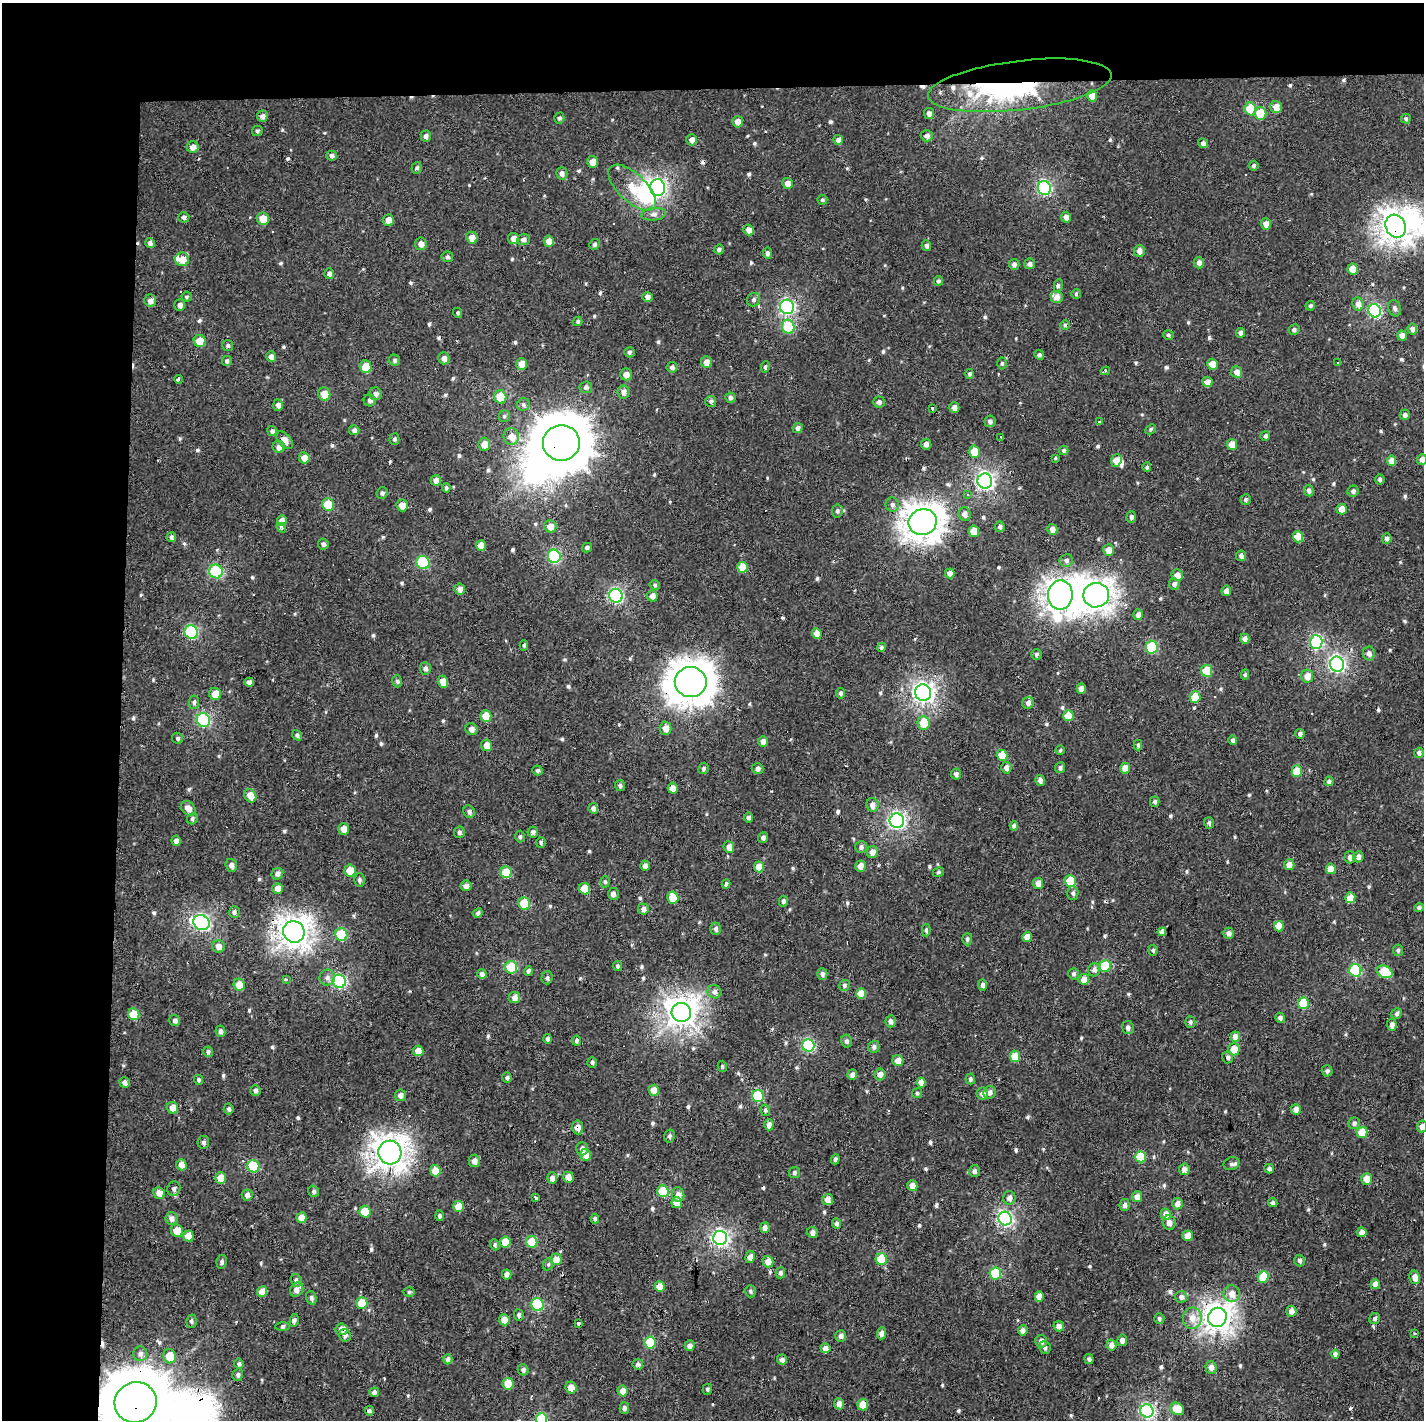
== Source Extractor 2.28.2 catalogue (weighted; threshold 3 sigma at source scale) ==
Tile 1 of 3 x 3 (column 1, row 1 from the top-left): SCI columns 5-1426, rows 2971-4388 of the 4271 x 4523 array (HDU 1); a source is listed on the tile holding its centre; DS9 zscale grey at full resolution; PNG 1426 x 1422 px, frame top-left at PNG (2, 3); each listed source drawn as its Kron ellipse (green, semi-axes under 4 px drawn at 4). Shown black and unused: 14% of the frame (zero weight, under 2 of 3 exposures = <1% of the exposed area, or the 3 px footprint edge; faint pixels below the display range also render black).
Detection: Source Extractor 2.28.2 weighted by HDU 2 'WHT'; one run over the whole footprint, this tile lists its part. Background 7.19e-04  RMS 0.0035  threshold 0.0158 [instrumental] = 3 sigma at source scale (4.5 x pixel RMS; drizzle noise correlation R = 1.50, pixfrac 1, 0.0396/0.0396 arcsec/px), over >= 5 px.
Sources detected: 663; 7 inside a brighter object's white glare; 12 cosmic-ray / hot-pixel residue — neither listed nor drawn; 6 inside a brighter listed object's ellipse — not listed separately; of the other 638, all 500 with FLUX_AUTO >= 0.586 (the completeness limit of this list) listed and drawn (138 fainter detections not listed), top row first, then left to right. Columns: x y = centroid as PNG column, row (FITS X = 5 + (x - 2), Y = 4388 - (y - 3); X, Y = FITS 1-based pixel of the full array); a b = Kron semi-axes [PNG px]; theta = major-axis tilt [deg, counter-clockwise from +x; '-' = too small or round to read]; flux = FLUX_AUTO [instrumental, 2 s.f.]
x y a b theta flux
1020 85 92 24 7 67
1092 96 6 5 - 4.4
1276 107 6 5 - 3.3
1250 109 6 6 - 13
929 113 5 5 - 1.5
1260 113 6 6 - 9.1
262 116 5 5 - 1.5
559 118 5 5 - 0.79
1406 119 5 5 - 0.7
738 122 6 5 - 2.6
257 131 5 5 - 0.72
426 136 5 5 - 1.3
927 136 6 5 - 1.6
692 140 5 5 - 2.3
838 140 5 5 - 1.5
1203 143 5 4 - 1.2
193 147 6 6 - 2
332 155 5 5 - 1.2
593 162 6 5 - 3.2
1254 166 5 4 - 0.78
417 168 6 5 - 0.75
562 173 6 5 - 1.5
787 183 5 5 - 2.2
632 188 30 14 -43 9.5
658 188 8 7 - 68
1044 188 7 6 - 50
822 200 5 4 - 0.63
654 214 12 6 5 1.6
184 217 5 5 - 0.94
1066 217 5 5 - 1.7
263 219 6 6 - 5.1
388 220 6 5 - 3.1
1266 224 6 5 - 2.6
1396 226 12 10 -64 330
749 230 5 5 - 2.1
472 238 6 5 - 3
513 238 5 5 - 2.2
523 239 6 5 - 1.4
549 241 5 5 - 3.1
150 243 5 5 - 1.1
421 244 6 6 - 2.1
594 244 5 5 - 0.8
926 246 5 5 - 1
719 249 5 5 - 0.91
1139 251 6 5 - 1.9
767 253 5 4 - 1
447 257 6 5 - 0.9
182 259 7 7 - 3.9
1199 263 6 5 - 1.6
1014 264 5 5 - 1.2
1030 264 5 5 - 1.3
1353 269 5 5 - 3.8
329 274 5 5 - 1.4
938 281 5 4 - 0.75
1058 286 7 4 78 1
1076 294 5 5 - 0.63
187 297 5 5 - 0.59
647 297 5 5 - 1.7
1057 297 6 6 - 2
150 300 6 6 - 1.9
754 300 7 6 - 1
1358 304 7 5 -82 2.2
180 305 6 5 - 1.5
1310 306 5 4 - 0.64
787 307 7 7 - 64
1395 308 8 6 -72 0.98
1375 311 7 6 - 44
458 313 5 4 - 0.65
578 321 5 4 - 0.65
1065 325 5 5 - 0.6
788 327 7 6 - 17
1412 329 5 5 - 1.4
1294 330 5 5 - 0.95
1240 333 5 4 - 1.1
1168 335 5 4 - 0.63
1402 336 5 5 - 2
200 341 6 6 - 6.2
228 345 5 5 - 0.85
629 352 5 5 - 0.78
1039 355 5 4 - 0.9
271 357 5 5 - 1.7
444 358 6 5 - 2
395 360 6 5 - 0.83
227 361 5 4 - 0.89
706 362 6 5 - 2.4
1002 363 6 4 89 0.69
1338 363 4 3 - 4.2
522 364 6 5 - 3.8
1212 364 5 5 - 4.1
366 367 6 5 - 7.4
672 367 5 5 - 1
765 367 6 4 81 0.62
1105 371 5 3 - 1.1
1237 372 6 5 - 2.3
626 374 6 6 - 2.2
970 374 5 4 - 0.73
178 379 4 3 - 3.3
1207 382 5 5 - 2.2
586 387 6 6 - 0.89
623 392 6 6 - 1.8
324 394 7 6 - 4.8
375 394 6 6 - 1.7
500 397 6 6 - 10
730 398 5 5 - 0.97
370 400 6 6 - 0.99
711 401 5 5 - 0.88
879 402 5 5 - 1
278 405 6 4 -85 1.5
523 405 6 6 - 0.79
954 407 5 5 - 1.8
932 408 4 3 - 2.3
1405 415 5 5 - 1.1
504 416 5 5 - 0.61
990 421 6 5 - 1.2
1100 422 3 3 - 1.6
798 428 5 5 - 1.3
1150 429 6 4 43 0.59
354 430 5 5 - 1.2
272 431 5 5 - 1.1
511 436 8 7 - 3
1265 436 5 5 - 0.9
1001 437 3 3 - 2.1
394 439 5 5 - 0.75
285 440 10 6 -50 3.1
561 443 18 17 - 1900
484 444 6 5 - 2.8
926 444 5 5 - 1.5
1232 445 5 5 - 3.8
279 447 6 6 - 1.9
1064 450 5 4 - 0.77
974 452 6 5 - 6.4
304 458 6 5 - 3.2
1055 458 3 3 - 0.8
1422 459 5 5 - 1.9
1116 460 6 5 - 3.1
1391 461 5 4 - 3.5
1147 467 5 4 - 0.63
1380 479 5 5 - 0.72
436 480 5 5 - 1.8
985 481 7 7 - 100
446 488 4 4 - 0.69
1309 491 6 5 - 1.2
1353 491 6 5 - 0.99
382 493 6 5 - 0.89
968 494 3 3 - 1.4
1246 500 5 5 - 0.84
328 505 6 6 - 11
402 505 6 5 - 3.4
892 505 7 6 - 1.1
1341 509 5 5 - 2.8
837 511 6 5 - 0.87
965 514 7 6 - 1.9
1131 517 5 5 - 1
282 521 5 5 - 2.4
923 522 14 13 - 440
550 526 6 6 - 2.7
1000 527 5 5 - 1.1
281 528 5 4 - 1.5
1052 529 5 5 - 2.2
974 531 5 5 - 5.2
171 537 5 5 - 0.9
1298 537 5 5 - 6.3
1387 538 5 4 - 1.2
323 544 5 5 - 0.97
481 545 5 5 - 3.4
587 548 5 4 - 0.93
1108 550 6 5 - 3
554 556 7 6 - 35
1241 556 5 5 - 1.1
1066 560 7 6 - 1.1
423 563 7 6 - 23
742 567 5 5 - 6.7
216 571 7 6 - 35
950 573 5 4 - 2.5
1177 575 6 5 - 2.7
1174 584 5 5 - 1.4
655 585 5 4 - 0.71
460 589 5 5 - 2.1
1226 591 5 5 - 2.1
1060 595 15 12 89 330
1096 595 13 12 - 320
616 596 7 6 - 55
652 596 5 5 - 1.7
1138 615 5 5 - 1.7
191 632 7 6 - 36
817 633 6 4 -67 3.4
1245 639 5 4 - 1.8
1316 642 7 6 - 35
524 645 5 4 - 0.63
881 647 5 4 - 0.73
1152 647 6 6 - 22
1369 653 7 6 - 1.7
1036 654 5 5 - 0.7
1337 664 7 7 - 81
425 668 6 5 - 1.4
1207 671 6 5 - 11
1245 675 5 4 - 0.6
1307 676 6 6 - 2.8
397 681 6 4 -74 0.74
249 682 4 4 - 1.5
443 682 6 5 - 4.1
691 682 16 15 - 690
1081 689 5 4 - 1.9
841 693 5 4 - 0.91
923 693 8 8 - 150
215 694 6 6 - 4.4
1195 697 5 5 - 7.9
194 702 7 5 83 0.93
1028 703 6 5 - 1.3
486 716 6 5 - 6.6
1068 716 5 5 - 7.3
203 720 7 6 - 40
924 723 7 6 - 7.4
665 728 6 6 - 2.6
471 729 6 5 - 1.7
1300 734 5 4 - 1.1
297 735 5 5 - 0.82
178 738 6 5 - 0.71
1233 740 4 4 - 0.9
763 741 5 5 - 1.8
486 745 6 5 - 3.1
1138 745 5 4 - 0.6
1060 750 5 4 - 0.6
1419 753 5 4 - 1
1002 755 5 5 - 8.6
703 768 6 5 - 0.88
1006 768 6 5 - 1.7
1060 768 5 5 - 0.85
1125 768 5 5 - 3.6
758 769 6 5 - 1.3
538 770 5 5 - 0.8
1297 771 5 5 - 7.4
956 774 5 5 - 0.98
1040 780 5 5 - 1.4
1329 781 5 4 - 0.96
620 786 5 5 - 0.93
673 788 5 5 - 2.9
250 796 7 5 -56 3.9
1155 802 5 5 - 0.83
872 805 7 6 - 2
188 808 8 6 -43 2.4
593 808 5 4 - 1.3
469 812 6 5 - 1.1
748 818 5 4 - 0.97
192 819 6 5 - 0.74
897 821 7 7 - 92
1209 823 6 5 - 0.88
1014 826 4 4 - 1.2
344 829 6 5 - 2.6
459 832 6 5 - 0.88
533 832 5 5 - 1.1
520 837 6 4 87 0.76
763 838 5 5 - 1
176 841 5 4 - 1.8
541 842 5 5 - 0.72
729 847 6 5 - 2.5
861 847 6 6 - 1.1
872 852 6 5 - 2.3
1350 857 6 5 - 1.6
1358 857 5 5 - 1.7
231 865 6 5 - 1.5
1289 865 5 5 - 2.7
645 866 5 4 - 1.5
860 866 6 5 - 2.5
759 867 5 5 - 4.7
1331 869 5 5 - 3.5
350 871 6 5 - 5.7
506 872 6 5 - 9.4
939 872 6 4 32 0.61
277 874 6 5 - 1.4
359 880 6 5 - 0.89
1070 881 5 5 - 10
605 882 5 5 - 0.62
1038 883 5 5 - 2.4
726 884 4 4 - 1
466 886 5 5 - 1.7
277 888 5 5 - 2.7
584 889 6 5 - 6.9
1073 893 7 5 -86 0.93
613 894 6 5 - 1.3
673 898 6 5 - 6.2
1350 898 5 5 - 5.7
783 901 5 4 - 0.88
524 903 6 5 - 13
1419 908 5 4 - 0.96
643 909 5 5 - 1.5
234 912 6 5 - 0.85
478 913 5 4 - 0.88
201 922 8 7 - 83
1279 926 5 5 - 5.1
716 929 6 5 - 1
926 930 6 4 -89 0.71
294 932 11 10 - 310
1162 932 4 4 - 1.5
1229 933 5 5 - 1.6
341 935 6 6 - 19
1027 937 5 5 - 3.2
967 939 6 4 87 0.75
218 946 6 6 - 2.3
1153 950 5 4 - 0.64
1398 950 6 5 - 0.75
617 966 5 4 - 0.68
1105 966 6 5 - 16
511 967 6 6 - 19
1094 970 7 6 - 1.6
1355 970 6 6 - 26
528 971 5 4 - 0.86
1384 972 8 5 -27 13
482 974 5 4 - 1.5
822 974 5 5 - 1
1074 974 5 5 - 0.79
327 977 8 7 - 1.5
547 978 6 5 - 0.81
286 979 4 3 - 0.67
1084 979 5 5 - 3.2
339 981 7 6 - 50
239 985 6 5 - 4.8
844 985 5 5 - 0.86
982 985 5 4 - 1.2
714 992 7 6 - 1.5
861 994 5 5 - 4.8
514 997 5 5 - 2
1303 1003 6 5 - 13
681 1012 9 9 - 390
134 1014 6 5 - 7.6
1397 1014 6 5 - 0.88
1280 1018 5 4 - 1.1
175 1021 6 5 - 1.3
891 1021 6 5 - 1.2
1190 1022 5 5 - 0.98
1392 1025 5 5 - 1.8
1128 1028 6 5 - 1.2
220 1031 6 5 - 1.2
1235 1037 5 4 - 3.1
548 1039 5 4 - 1
577 1041 5 4 - 0.74
847 1041 6 5 - 0.96
808 1045 6 6 - 41
874 1047 6 5 - 0.99
1234 1049 6 5 - 5.3
418 1051 5 5 - 3.5
208 1052 5 5 - 0.97
1015 1056 6 5 - 5.6
1228 1057 6 5 - 0.95
898 1061 5 5 - 3.4
592 1063 5 5 - 0.78
722 1066 5 4 - 0.59
1327 1071 5 5 - 0.94
880 1074 6 5 - 2
852 1075 5 5 - 1.3
507 1077 5 5 - 0.73
970 1079 5 4 - 0.78
198 1080 5 4 - 0.73
125 1082 5 5 - 1.6
921 1083 5 4 - 2.9
255 1090 5 5 - 0.83
654 1090 5 5 - 4.6
990 1092 6 6 - 1.6
917 1093 5 5 - 0.61
982 1094 6 6 - 1.9
400 1095 6 5 - 1.9
758 1096 6 6 - 20
173 1108 6 5 - 3.8
229 1109 5 5 - 0.82
1296 1109 5 5 - 2.1
765 1110 6 4 -80 0.71
1354 1123 6 5 - 0.95
769 1125 5 4 - 2
1422 1126 6 5 - 2.1
578 1127 7 5 -82 1.9
1362 1132 5 5 - 6.8
669 1136 6 5 - 0.71
203 1142 6 6 - 1.1
582 1149 7 6 - 1.3
390 1153 12 11 - 360
585 1155 6 5 - 2.6
1141 1157 6 5 - 14
835 1159 5 4 - 0.78
474 1161 6 5 - 2
1231 1164 8 6 20 0.96
181 1165 6 5 - 2.6
253 1166 6 6 - 19
1184 1169 6 5 - 2
1269 1169 5 4 - 0.89
435 1171 6 5 - 5.3
975 1171 6 5 - 1.2
794 1173 5 5 - 0.87
568 1177 5 5 - 2.4
221 1178 6 5 - 4.8
552 1178 6 5 - 1.9
1367 1179 6 5 - 3.1
912 1186 5 5 - 2.5
174 1189 7 6 - 1.3
314 1191 6 5 - 0.83
663 1191 6 5 - 14
159 1193 6 5 - 2.9
247 1195 5 5 - 1.4
678 1195 7 6 - 2
1137 1197 5 5 - 2.6
535 1198 4 3 - 7.4
1009 1198 6 6 - 1.4
828 1200 5 5 - 2.6
677 1203 5 5 - 3.3
1273 1203 5 4 - 0.65
1177 1204 6 5 - 1.8
1125 1205 6 5 - 1.2
459 1206 5 5 - 5.6
365 1211 6 5 - 8.1
1166 1214 6 5 - 3.1
439 1216 5 4 - 0.75
171 1218 6 6 - 1.6
302 1218 5 5 - 4.4
595 1219 5 4 - 0.71
1005 1219 7 6 - 85
1169 1222 7 6 - 2.2
837 1223 5 4 - 1
765 1228 5 5 - 1.6
177 1231 6 6 - 4.9
812 1232 6 5 - 1.5
1362 1232 5 5 - 2.2
188 1236 5 5 - 4.4
1187 1236 5 5 - 4.2
720 1238 7 7 - 96
505 1242 5 5 - 7.4
532 1242 6 5 - 9.7
495 1245 5 4 - 0.69
750 1257 6 4 79 1.9
556 1259 6 5 - 4.1
881 1259 6 5 - 12
1299 1261 6 5 - 0.85
222 1262 7 5 79 0.75
768 1262 6 5 - 3.7
548 1264 6 5 - 0.61
780 1273 5 5 - 0.93
995 1273 6 6 - 20
507 1275 5 5 - 1.5
1263 1277 6 5 - 9.7
1415 1277 7 5 -75 2.5
296 1280 6 5 - 1.1
1375 1284 5 4 - 2.8
660 1286 5 5 - 4.5
297 1290 7 6 - 2.5
750 1291 6 5 - 0.76
262 1292 5 5 - 4.1
409 1292 5 4 - 0.6
1232 1294 8 8 - 3.1
1039 1296 5 4 - 3.1
1181 1297 6 6 - 1.1
311 1298 7 5 -74 1.1
362 1303 6 5 - 7.9
537 1305 6 6 - 24
1291 1311 5 5 - 2.2
519 1315 6 5 - 0.87
1217 1317 10 9 - 260
1159 1318 5 5 - 0.68
1192 1318 11 9 87 3.4
1375 1319 6 5 - 0.82
294 1320 6 4 76 0.95
504 1320 5 5 - 3.3
192 1321 7 5 80 0.83
579 1323 3 3 - 2.5
282 1326 7 4 0 0.62
1059 1326 5 5 - 2.3
342 1329 6 6 - 2.9
1023 1330 5 5 - 1.5
882 1333 6 4 84 1.3
1414 1333 3 2 - 0.87
345 1335 6 5 - 1.3
841 1336 5 5 - 1.4
1122 1340 6 5 - 1.4
1041 1341 6 6 - 1.7
650 1342 6 5 - 13
1111 1345 6 5 - 2
690 1346 5 5 - 1.6
1045 1347 6 5 - 1
825 1348 5 5 - 2.3
140 1354 7 7 - 1.3
1335 1354 4 4 - 1.2
170 1356 7 6 - 6.4
448 1359 5 4 - 1.1
1089 1359 5 4 - 0.77
782 1360 5 5 - 1.7
239 1363 5 4 - 0.68
638 1364 5 5 - 1.1
1211 1367 6 5 - 1.6
523 1370 6 5 - 0.96
238 1375 6 5 - 0.96
508 1384 6 5 - 7.5
571 1388 6 5 - 3.1
707 1389 5 4 - 0.6
623 1391 5 5 - 2.9
374 1392 5 4 - 1.2
136 1402 21 20 - 3600
839 1404 5 5 - 2.3
863 1405 6 5 - 4.6
624 1408 6 5 - 0.96
1177 1409 7 6 - 6.4
369 1411 5 4 - 0.81
1147 1411 7 6 - 59
541 1419 6 5 - 21
Overlapping masked pixels (flux is a lower limit): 17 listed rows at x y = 1020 85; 632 188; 1396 226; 561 443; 923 522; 742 567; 691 682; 1195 697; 524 903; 294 932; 578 1127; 390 1153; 720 1238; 1217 1317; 342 1329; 136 1402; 863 1405
Isophote crosses this tile's border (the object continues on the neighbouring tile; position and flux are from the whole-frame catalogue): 5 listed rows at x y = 1422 459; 1422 1126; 136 1402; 624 1408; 541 1419